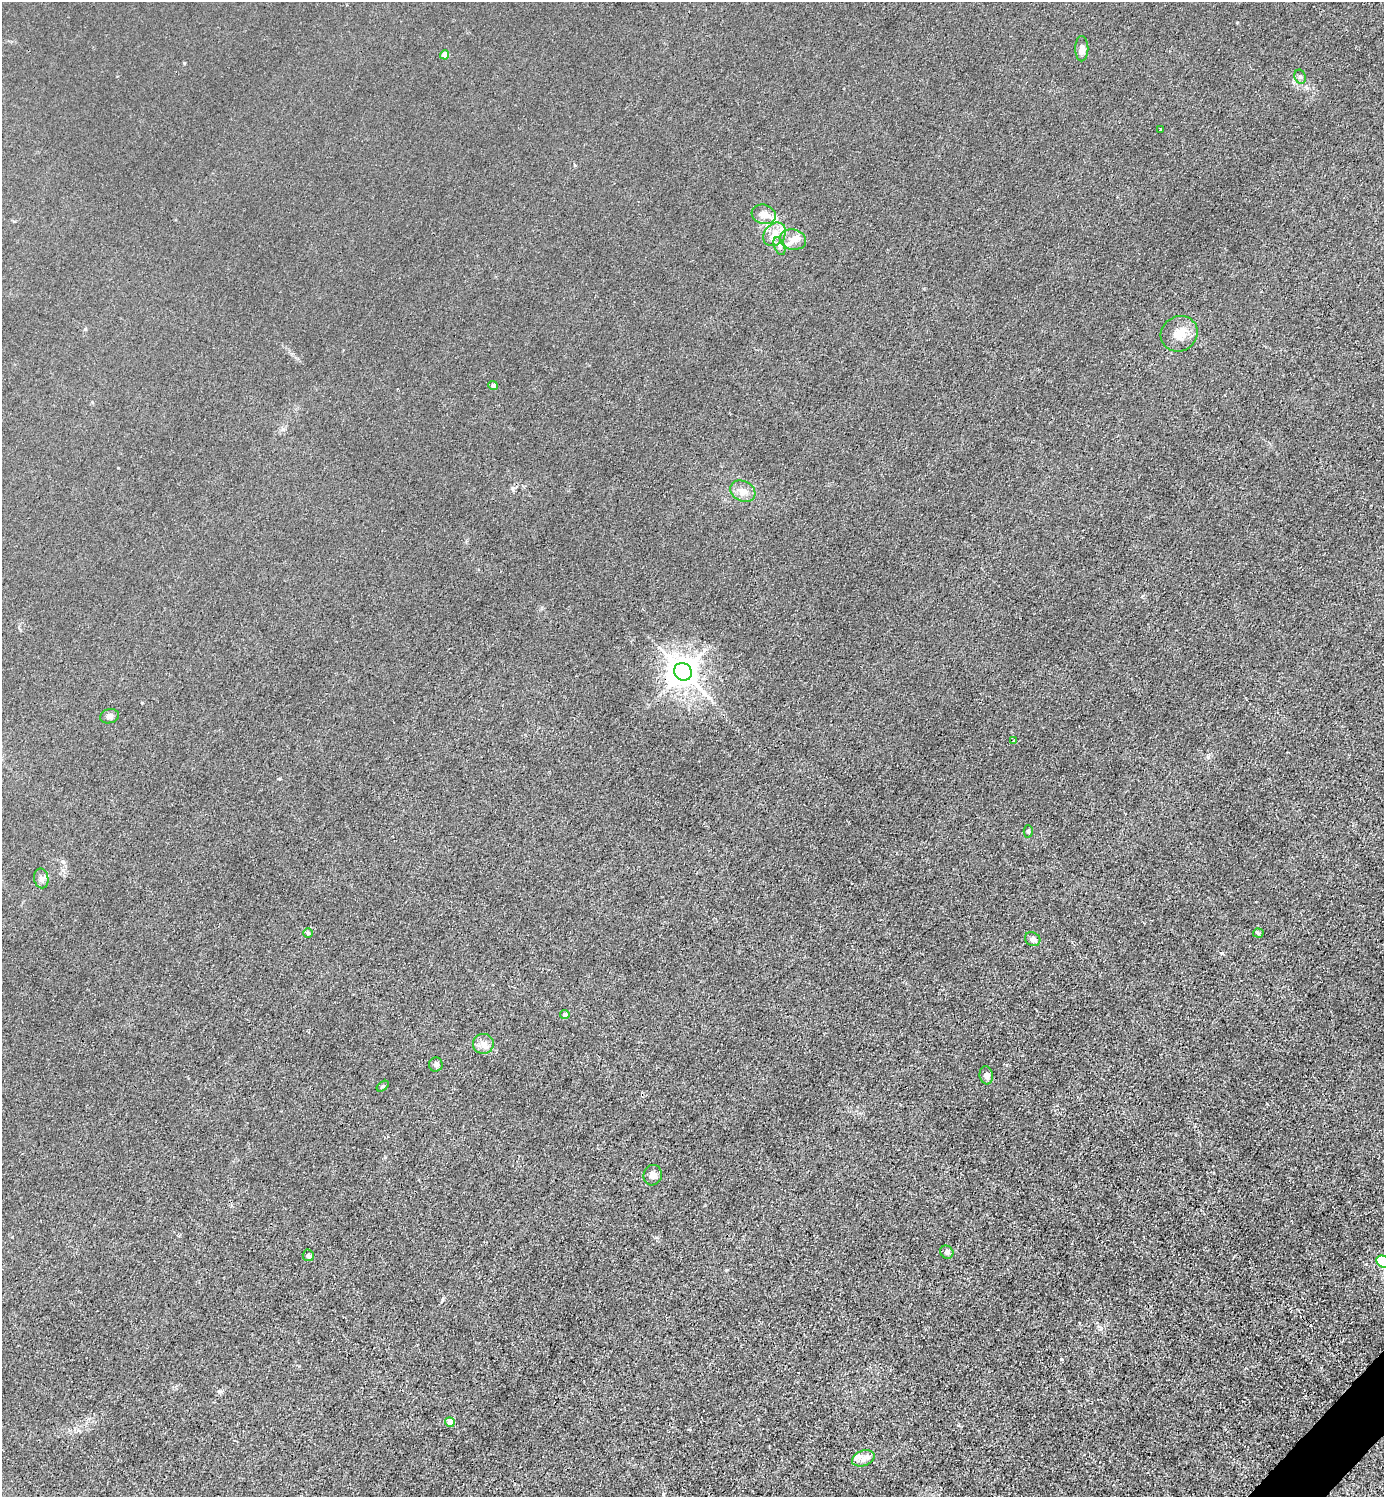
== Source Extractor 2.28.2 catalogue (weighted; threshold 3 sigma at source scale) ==
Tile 6 of 4 x 4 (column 2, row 2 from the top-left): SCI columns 1683-3064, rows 2993-4487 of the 5985 x 5985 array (HDU 1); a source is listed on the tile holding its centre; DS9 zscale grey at full resolution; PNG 1386 x 1499 px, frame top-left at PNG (2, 2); each listed source drawn as its Kron ellipse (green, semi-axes under 4 px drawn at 4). Shown black and unused: <1% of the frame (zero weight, under 3 of 4 exposures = <1% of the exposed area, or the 3 px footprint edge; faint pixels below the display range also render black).
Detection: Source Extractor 2.28.2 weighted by HDU 2 'WHT'; one run over the whole footprint, this tile lists its part. Background 0.0213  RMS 0.0062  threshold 0.0279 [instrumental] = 3 sigma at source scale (4.5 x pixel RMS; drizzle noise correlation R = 1.50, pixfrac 1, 0.05/0.05 arcsec/px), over >= 5 px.
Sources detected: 35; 5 inside a brighter listed object's ellipse — not listed separately; the other 30 listed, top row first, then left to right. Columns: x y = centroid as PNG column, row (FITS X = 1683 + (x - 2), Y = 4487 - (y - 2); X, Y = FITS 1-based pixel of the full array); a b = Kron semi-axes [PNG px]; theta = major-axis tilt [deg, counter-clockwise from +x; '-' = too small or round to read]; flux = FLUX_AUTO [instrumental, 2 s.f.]
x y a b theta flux
1082 49 12 6 90 4.2
445 55 4 4 - 10
1300 77 7 5 -68 1.3
1160 129 3 3 - 1.1
764 214 12 9 -17 5.4
774 234 13 10 48 6.1
793 240 13 10 -12 5.7
779 246 9 5 -67 2
1179 334 19 17 32 9.9
493 386 4 4 - 1.8
743 491 13 10 -28 5.4
683 672 9 8 - 910
109 716 9 7 16 2
1014 741 3 2 - 0.81
1028 831 6 4 -89 0.98
41 878 10 7 -79 2.5
308 933 5 5 - 0.9
1258 933 5 4 - 0.89
1033 939 8 6 -28 2.5
565 1014 5 4 - 1.7
483 1044 10 10 - 4.1
436 1065 7 6 - 1.7
986 1075 9 6 -81 2.6
383 1086 7 3 35 0.82
653 1175 10 9 - 2.9
947 1252 7 6 - 1.9
308 1255 6 5 - 2.1
1383 1262 7 5 -33 83
450 1422 5 4 - 7.5
863 1458 11 7 19 3.8
Overlapping masked pixels (flux is a lower limit): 1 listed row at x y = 683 672
Isophote crosses this tile's border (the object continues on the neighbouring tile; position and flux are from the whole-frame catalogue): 1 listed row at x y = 1383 1262
Unlisted compact peaks at least as high as the median listed source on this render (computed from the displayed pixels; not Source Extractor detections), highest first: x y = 1061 1359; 1222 953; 1208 757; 442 1300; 219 1391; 184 63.